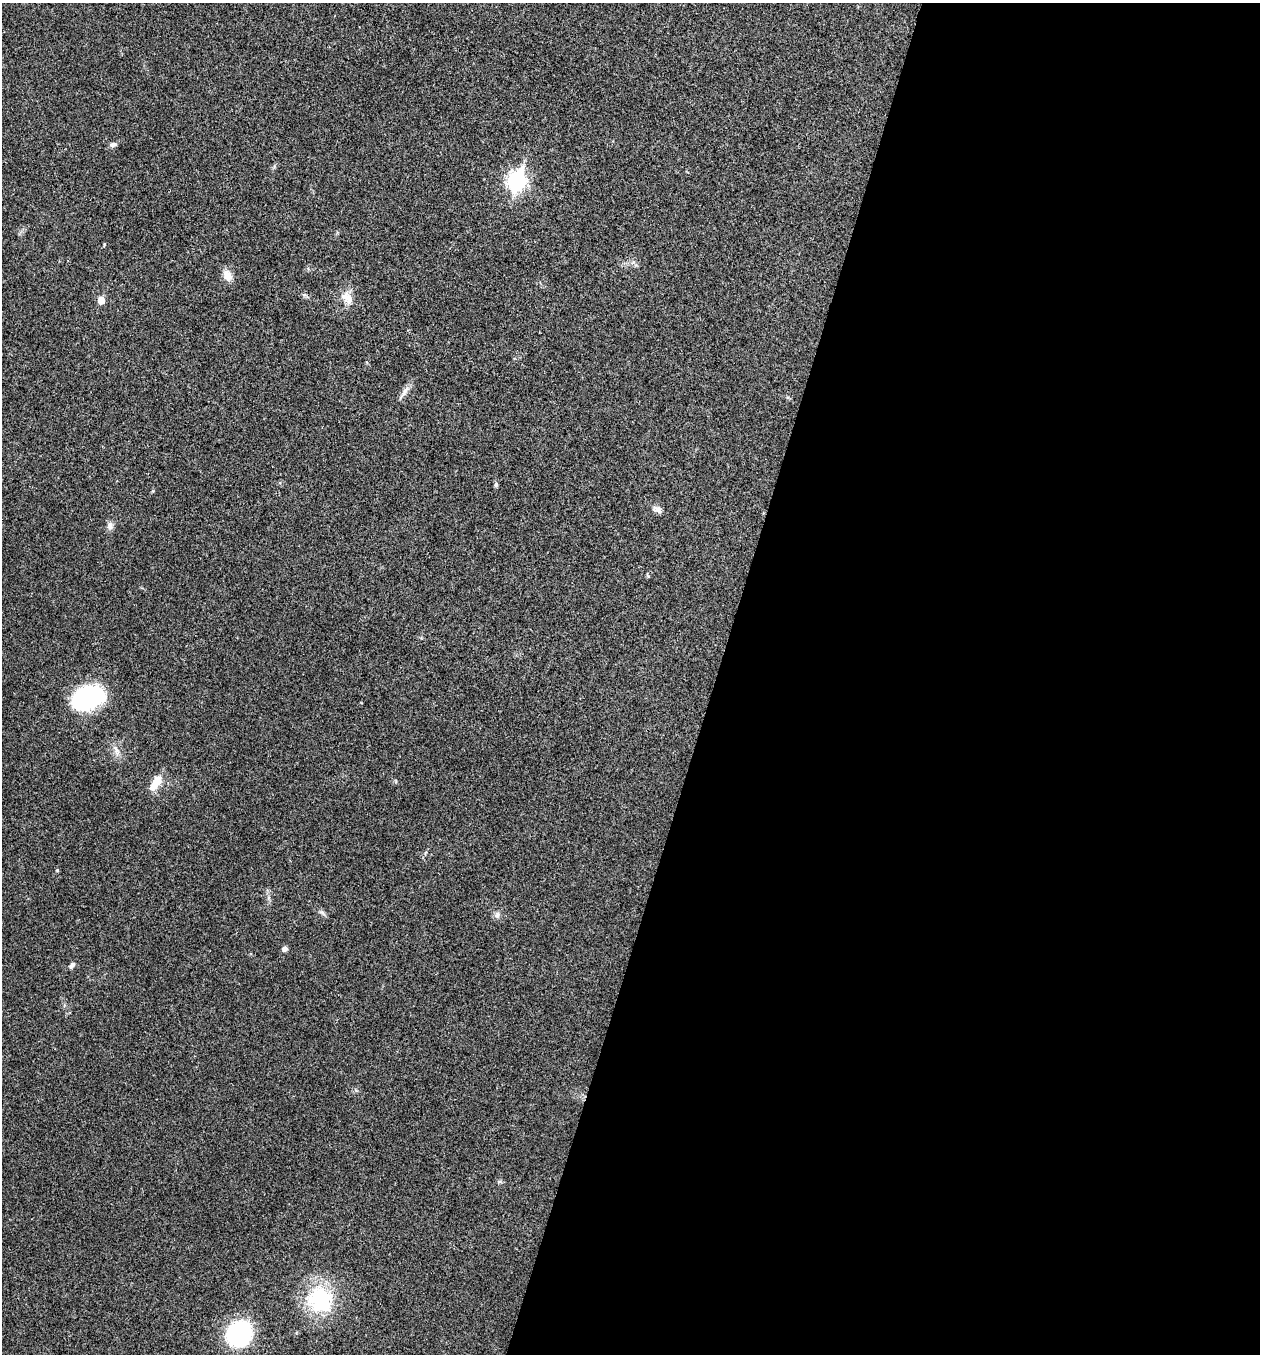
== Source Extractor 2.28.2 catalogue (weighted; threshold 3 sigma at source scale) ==
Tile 12 of 4 x 4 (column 4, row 3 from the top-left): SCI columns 3908-5165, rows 1358-2709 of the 5431 x 5417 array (HDU 1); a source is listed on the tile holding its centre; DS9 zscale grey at full resolution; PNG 1262 x 1356 px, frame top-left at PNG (2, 3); no overlay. Shown black and unused: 43% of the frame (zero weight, under 3 of 4 exposures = <1% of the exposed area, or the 3 px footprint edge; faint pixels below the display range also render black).
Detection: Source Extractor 2.28.2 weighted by HDU 2 'WHT'; one run over the whole footprint, this tile lists its part. Background 0.0238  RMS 0.0041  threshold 0.0184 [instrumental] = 3 sigma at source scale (4.5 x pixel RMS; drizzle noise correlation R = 1.50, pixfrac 1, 0.05/0.05 arcsec/px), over >= 5 px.
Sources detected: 19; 1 inside a brighter object's white glare — not listed; the other 18 listed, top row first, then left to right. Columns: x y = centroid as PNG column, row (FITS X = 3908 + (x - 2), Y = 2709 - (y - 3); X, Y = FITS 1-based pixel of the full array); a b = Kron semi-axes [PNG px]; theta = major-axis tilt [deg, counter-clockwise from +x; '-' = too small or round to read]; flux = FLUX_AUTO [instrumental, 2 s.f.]
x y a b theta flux
113 144 9 6 8 1.3
517 181 9 7 74 130
228 275 14 9 -65 3.6
347 298 20 12 -50 4.6
101 300 6 5 - 5
405 391 16 5 56 2.1
496 485 5 4 - 0.85
657 510 13 8 -25 1.8
110 526 10 8 83 1.7
91 696 33 21 33 40
156 782 20 9 59 6
57 870 5 3 - 0.39
322 913 8 4 -44 0.93
497 915 8 5 45 1
285 949 7 6 - 1.2
72 965 9 5 46 1.3
320 1299 33 29 -53 30
239 1334 22 20 58 43